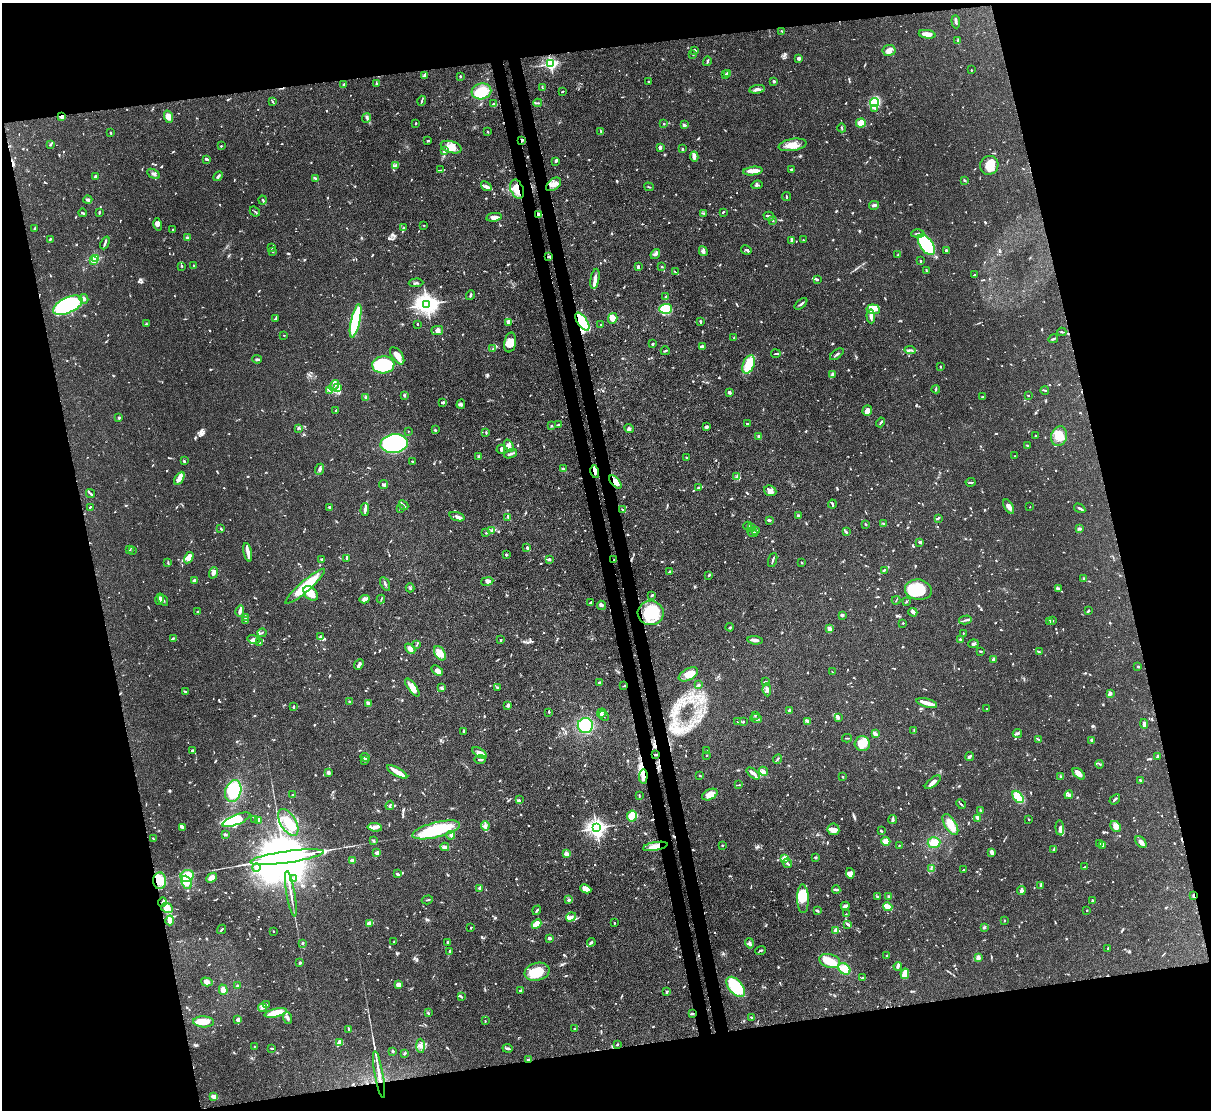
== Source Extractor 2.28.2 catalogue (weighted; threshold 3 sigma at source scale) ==
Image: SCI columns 77-4911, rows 211-4639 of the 4987 x 4969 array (HDU 1 of 3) = the unmasked area's bounding box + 8 px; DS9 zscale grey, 4 x 4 block average (1 PNG px = mean of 4 x 4 image px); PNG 1213 x 1112 px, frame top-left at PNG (2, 3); each listed source drawn as its Kron ellipse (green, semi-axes under 4 px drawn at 4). Shown black and unused: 27% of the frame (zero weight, under 3 of 4 exposures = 9% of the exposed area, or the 3 px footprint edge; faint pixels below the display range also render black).
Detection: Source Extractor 2.28.2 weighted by HDU 2 'WHT'. Background 0.072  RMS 0.0041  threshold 0.0183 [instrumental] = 3 sigma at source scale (4.5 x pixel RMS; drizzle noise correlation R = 1.50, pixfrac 1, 0.05/0.05 arcsec/px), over >= 5 px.
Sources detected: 1372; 4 too faint to see at this stretch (4 x 4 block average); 11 inside a brighter object's white glare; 13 cosmic-ray / hot-pixel residue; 1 long thin detection or spike segment (spike, bleed or trail) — neither listed nor drawn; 56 coinciding with a brighter row at this scale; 94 inside a brighter listed object's ellipse — not listed separately; of the other 1193, all 500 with FLUX_AUTO >= 1.94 (the completeness limit of this list) listed and drawn (693 fainter detections not listed), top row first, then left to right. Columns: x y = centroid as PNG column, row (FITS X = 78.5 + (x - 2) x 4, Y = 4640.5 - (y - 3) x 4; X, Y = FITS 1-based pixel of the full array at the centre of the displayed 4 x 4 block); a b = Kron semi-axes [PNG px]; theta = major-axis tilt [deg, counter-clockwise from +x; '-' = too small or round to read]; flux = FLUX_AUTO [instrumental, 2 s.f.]
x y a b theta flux
956 22 7 2 -86 5.1
782 31 2 2 - 2.2
927 34 8 3 -8 23
958 40 3 2 - 2.9
695 50 4 2 - 4.4
889 50 6 5 - 14
693 54 2 2 - 2.1
799 58 2 2 - 13
707 61 5 2 - 2.9
551 64 2 2 - 490
971 70 2 2 - 2
727 73 3 2 - 3.8
424 75 4 2 - 6
725 75 2 2 - 8.6
460 76 2 2 - 3.1
774 81 2 2 - 7.5
649 82 2 2 - 4.7
344 84 2 2 - 8.5
376 84 3 3 - 2.5
542 87 4 2 - 2.4
757 89 7 3 10 7.2
481 91 10 8 10 72
563 91 3 2 - 2.4
272 101 4 2 - 2.1
422 101 5 2 - 3.1
874 102 5 4 - 78
537 103 4 2 - 3.3
494 104 4 2 - 4.9
875 108 2 2 - 2.2
61 116 2 2 - 21
169 117 6 4 -71 18
366 118 5 2 - 2.2
415 123 2 2 - 2.6
861 123 5 4 - 41
664 124 2 2 - 2.9
684 125 3 2 - 5.5
842 128 5 2 - 2.4
487 132 3 2 - 2.1
601 132 2 2 - 2
111 133 2 2 - 3.6
522 140 3 2 - 3.6
428 141 2 2 - 2.8
50 145 3 2 - 3.7
793 145 14 6 9 27
221 146 2 2 - 2.9
451 147 11 6 -16 30
660 147 3 2 - 8.3
683 149 3 2 - 3.4
444 150 3 2 - 2.7
694 156 5 2 - 16
206 159 4 2 - 3.7
556 161 4 2 - 2.6
989 165 9 9 - 33
395 166 4 2 - 3.4
791 169 4 2 - 3.7
440 170 4 2 - 2.5
753 171 10 3 7 27
154 174 7 2 -30 5.7
95 176 2 2 - 4.8
218 176 6 2 45 4.8
315 178 4 2 - 3.1
964 180 2 2 - 3.6
554 184 8 5 38 15
757 185 6 2 9 4.1
486 186 6 4 -38 7.4
649 187 5 2 - 2.2
517 189 10 6 -67 26
786 196 4 2 - 3.3
88 200 4 2 - 5.6
263 200 4 2 - 2.1
874 205 5 2 - 7.1
99 212 4 2 - 2.4
255 212 6 2 -41 2.9
723 212 3 2 - 2.3
83 213 4 2 - 2.9
703 213 3 2 - 1.9
539 215 4 3 - 11
769 216 5 2 - 5.4
494 217 7 4 10 15
773 221 2 2 - 3.2
158 224 6 3 -77 9.3
424 225 2 2 - 2.6
35 228 3 2 - 2.1
403 228 4 2 - 2
173 229 2 2 - 2.2
918 234 6 2 1 4.7
187 238 2 2 - 30
50 239 3 2 - 2.8
792 240 4 2 - 8.6
803 240 2 2 - 2.4
105 243 7 2 66 5.5
926 245 12 6 -55 170
271 248 2 2 - 2
746 250 5 2 - 3.2
273 251 3 2 - 1.9
703 251 5 2 - 4.4
946 251 3 2 - 5.4
655 254 5 3 - 5.3
898 255 3 2 - 3
548 257 4 2 - 2.9
95 258 2 2 - 200
93 260 2 2 - 78
920 261 2 2 - 2.6
182 266 2 2 - 2.4
194 266 3 2 - 2
638 267 4 2 - 4.4
662 267 2 2 - 2.1
926 271 3 2 - 2
675 272 4 2 - 2.2
974 275 3 2 - 2.1
595 279 10 3 80 16
817 279 4 2 - 4.6
416 283 7 2 3 4.1
470 295 5 2 - 4.7
666 297 4 3 - 3.6
84 299 5 3 - 5.1
427 304 4 3 - 2100
801 304 7 2 39 5.3
68 305 16 7 26 300
666 309 6 5 - 71
873 309 6 5 - 25
871 316 7 2 -86 9.3
613 318 5 4 - 21
275 319 4 2 - 3.5
356 321 17 4 77 180
582 322 10 5 -55 170
700 322 3 2 - 2.1
508 323 3 3 - 4.1
146 324 3 2 - 2.1
417 324 2 2 - 2.7
601 325 3 2 - 2.5
437 331 6 4 14 8.2
1062 332 4 2 - 2.6
284 335 2 2 - 2.2
734 338 3 2 - 2
1053 339 5 2 - 3.1
510 342 10 5 79 20
652 344 3 2 - 2.9
702 347 3 2 - 12
493 348 3 2 - 2
910 350 6 2 -7 4.3
665 351 5 2 - 2.5
776 354 4 2 - 3.2
837 354 8 2 36 4.6
397 356 10 5 -55 24
257 359 5 2 - 4.1
749 364 9 5 69 48
383 365 11 8 3 190
940 367 2 2 - 2.3
832 375 4 2 - 3.1
334 385 6 3 52 9.1
337 388 3 2 - 3.5
936 389 4 2 - 2.9
1045 390 4 2 - 3.8
330 391 3 2 - 2.8
729 392 3 3 - 6.2
404 395 3 3 - 3.6
1028 395 2 2 - 2
366 397 4 2 - 3
983 397 3 2 - 2.8
443 402 3 2 - 5.3
461 404 5 3 - 4.3
336 410 3 2 - 2
867 411 5 4 - 10
119 418 2 2 - 16
880 422 5 2 - 2.9
747 424 2 2 - 2.1
559 425 3 2 - 3.7
551 426 2 2 - 2.9
707 427 3 3 - 4.1
298 428 3 2 - 3.7
629 428 5 3 - 5.4
435 430 2 2 - 4.4
408 431 2 2 - 3.3
486 432 3 2 - 2.1
1035 435 2 2 - 3.8
759 436 2 2 - 23
1059 436 10 8 71 38
394 444 14 9 5 500
1027 445 2 2 - 2.2
509 446 6 4 -68 14
501 449 5 3 - 4.1
510 454 7 2 23 6
1014 456 2 2 - 4.2
479 457 4 3 - 4.1
687 457 2 2 - 5
184 461 3 2 - 2.2
412 461 2 2 - 2.1
320 469 5 3 - 5.7
563 469 3 2 - 3
595 472 6 4 -77 29
737 477 4 2 - 3.9
179 478 7 3 59 27
615 482 8 4 -48 26
971 482 5 2 - 3.3
383 485 4 3 - 5.7
698 488 3 2 - 2.8
770 491 6 5 - 11
90 493 5 2 - 3.2
832 504 4 2 - 3.2
403 505 5 2 - 4.7
90 507 2 2 - 2.5
330 507 3 2 - 4.9
1009 507 8 4 -58 10
1030 507 2 2 - 2.5
400 508 2 2 - 2.3
1080 508 6 2 -32 5.3
365 509 6 3 89 7.7
623 510 3 2 - 3
798 516 3 2 - 6.2
457 517 8 3 -18 8.6
508 517 3 2 - 2.4
938 518 3 2 - 3.2
769 520 4 2 - 4
866 524 2 2 - 2.6
884 524 3 2 - 2.6
748 526 4 2 - 2.6
751 527 4 3 - 5.7
221 528 3 2 - 2.9
1080 529 3 2 - 2.4
756 530 3 2 - 6.6
491 531 4 2 - 2.6
752 532 5 2 - 6.1
846 532 3 2 - 3.2
486 533 2 2 - 2.3
920 542 4 2 - 3.8
527 548 2 2 - 4.4
129 549 3 2 - 2.5
132 550 2 2 - 2.3
248 552 9 3 -78 9.3
506 555 2 2 - 4.5
189 558 6 4 60 22
346 558 3 2 - 2.3
322 559 3 2 - 2.5
550 559 3 2 - 3.4
614 560 2 2 - 2
773 560 7 2 72 4.9
802 562 3 2 - 2.1
168 563 3 2 - 2.8
884 570 3 2 - 2.4
670 572 3 2 - 3.6
213 573 6 3 68 9.8
709 575 3 2 - 3
1084 578 3 2 - 2.7
194 580 2 2 - 8.9
487 581 6 3 10 8.4
385 584 7 2 -62 4.2
305 586 26 5 41 96
410 588 4 2 - 2.8
1058 589 3 2 - 3.6
918 590 13 10 -10 89
311 593 8 6 -45 26
652 595 3 2 - 3
159 599 5 3 - 9.1
365 599 5 4 - 9.5
381 599 4 2 - 2.3
163 600 6 2 -58 3.4
896 600 4 2 - 2
907 601 2 2 - 3
591 602 4 2 - 3.8
602 605 5 3 - 5.8
1088 610 4 2 - 3.1
240 611 6 3 77 7.1
198 612 4 2 - 3.1
913 612 4 4 - 5.3
651 613 13 12 - 96
842 615 2 2 - 14
246 618 3 2 - 3.3
246 620 2 2 - 2
965 620 6 2 14 4.8
1052 621 3 2 - 3
1049 622 3 2 - 3.5
903 623 2 2 - 2.7
730 627 4 2 - 2.8
830 629 3 2 - 15
262 633 5 2 - 2.6
963 633 2 2 - 4
320 637 4 2 - 3.8
173 638 4 2 - 2.6
254 639 6 3 -13 6.6
960 639 2 2 - 9.8
501 640 2 2 - 2.8
755 640 8 2 -6 9.7
260 643 3 2 - 2.3
417 644 4 2 - 2.3
973 644 5 2 - 4
410 649 6 3 -45 12
981 651 3 2 - 3.2
1039 651 3 2 - 2.2
440 653 8 5 -58 24
993 659 3 2 - 6.5
359 664 5 2 - 6.8
1138 666 2 2 - 3.6
437 671 6 4 -33 9.3
832 672 3 2 - 2.1
688 674 10 5 28 22
765 682 3 2 - 3.8
599 683 2 2 - 2.1
699 685 4 2 - 5.4
624 686 3 2 - 2.2
497 687 4 2 - 2.8
412 688 11 4 -53 25
442 688 4 3 - 4.1
767 690 6 3 -84 6.9
185 691 2 2 - 2.6
1110 693 4 3 - 6
350 702 2 2 - 26
369 703 4 3 - 8.9
927 703 10 3 -14 23
508 705 4 3 - 3.9
293 707 2 2 - 6
987 709 2 2 - 2.1
789 711 2 2 - 31
549 712 2 2 - 3.3
601 713 5 2 - 8.9
755 715 2 2 - 6.5
604 716 5 2 - 3.6
838 718 4 3 - 3.8
756 719 6 2 -19 4.7
807 721 4 3 - 4.5
738 722 2 2 - 2
743 722 3 2 - 2.7
1144 724 5 2 - 7.5
585 725 7 7 - 110
464 731 3 2 - 3
914 731 3 2 - 2.9
1017 733 4 3 - 4.7
875 734 3 2 - 13
847 738 5 2 - 2
1038 739 3 2 - 2
1092 740 2 2 - 3.4
862 744 7 7 - 40
192 751 3 2 - 6.1
707 751 2 2 - 2.7
479 753 8 3 -31 8.6
656 755 3 2 - 3
707 755 2 2 - 2.2
1158 756 3 2 - 4.1
365 757 5 2 - 4.4
969 757 4 2 - 7.4
778 759 5 2 - 3
365 760 4 2 - 3.9
480 760 5 2 - 5.1
1099 764 4 2 - 2.2
763 771 5 3 - 11
397 772 11 3 -30 29
328 773 3 2 - 6.5
753 773 8 2 -40 10
1079 774 7 4 -40 17
643 776 7 2 86 26
700 776 2 2 - 2.3
842 777 2 2 - 2.1
1061 777 3 2 - 2.6
1140 780 2 2 - 9.6
933 782 9 3 39 14
739 785 3 2 - 2.1
233 791 11 8 74 76
293 795 3 2 - 2.1
639 795 3 2 - 2.6
710 795 8 5 26 21
1069 795 4 2 - 4.6
1018 797 7 4 -52 59
1115 799 6 2 38 4.2
519 800 4 2 - 2.8
961 804 5 2 - 3.1
390 805 5 2 - 3.1
981 810 3 2 - 2.4
632 816 5 5 - 52
978 818 4 2 - 13
255 819 3 2 - 2.7
893 819 4 2 - 6.5
1029 819 2 2 - 2.1
236 820 15 5 22 52
259 820 3 2 - 2.9
288 822 15 7 -59 53
950 824 12 5 -58 34
485 826 5 4 - 7.1
1115 826 6 5 - 11
182 827 2 2 - 5.1
375 827 7 3 -6 10
596 828 3 3 - 1200
1060 828 7 3 -85 7.6
833 829 6 5 - 16
436 830 24 7 14 150
881 831 3 2 - 2.3
225 834 3 2 - 4.2
451 835 4 3 - 6.5
153 838 2 2 - 2.3
373 840 3 2 - 3
886 841 4 3 - 21
1141 842 6 4 -46 9
934 843 6 5 - 26
1100 844 3 2 - 5.5
722 845 2 2 - 2.3
899 845 2 2 - 2.6
1103 845 3 3 - 6.5
655 846 12 4 10 25
445 847 4 3 - 5.2
1054 849 3 2 - 2.6
991 852 3 2 - 13
377 853 4 2 - 7.6
566 854 2 2 - 48
287 857 37 6 8 50000
785 858 2 2 - 87
815 858 3 3 - 2.9
352 861 2 2 - 51
787 863 5 2 - 4.7
256 867 4 3 - 5.7
1085 867 3 2 - 2.4
931 868 3 2 - 2.4
963 870 3 2 - 2.4
850 873 5 3 - 6.6
397 874 3 2 - 6.4
187 876 7 6 - 52
212 878 6 4 42 17
294 879 4 2 - 6.4
159 881 8 6 -87 49
187 882 7 5 -67 36
1041 885 4 2 - 2.4
480 888 3 2 - 5.6
586 889 6 3 -24 21
836 890 4 2 - 6.5
1021 890 4 3 - 8.4
291 894 23 2 -80 13
1194 895 3 2 - 4.1
889 896 3 2 - 3.5
878 897 3 2 - 2.4
803 899 14 6 -89 50
427 900 6 2 18 2.5
569 900 3 2 - 6.4
1093 901 3 2 - 6.1
162 902 4 2 - 3.5
845 906 4 2 - 8.6
888 907 5 2 - 37
167 908 6 4 -25 15
537 910 5 2 - 3.3
1087 910 2 2 - 2
817 911 3 2 - 4.7
846 914 3 2 - 2
571 917 5 3 - 7.5
170 920 5 4 - 15
1004 920 2 2 - 2.2
370 923 4 2 - 16
614 923 2 2 - 2.7
537 924 5 3 - 30
848 924 4 2 - 4.9
471 927 2 2 - 2.4
984 927 3 2 - 2.7
222 929 5 2 - 2.8
835 930 3 2 - 8
273 931 2 2 - 4.7
550 938 2 2 - 11
394 942 2 2 - 2.4
447 942 2 2 - 3.1
591 942 4 2 - 4.5
302 943 2 2 - 3.1
750 943 5 3 - 5
1108 948 3 2 - 3.4
761 950 5 2 - 3.1
449 951 3 2 - 3.6
886 955 2 2 - 2
978 958 3 2 - 13
830 961 10 7 -17 52
300 962 3 2 - 5.2
898 966 4 4 - 5.3
844 969 6 5 - 28
537 972 13 9 14 58
905 974 5 3 - 29
863 977 3 2 - 2.1
207 982 6 4 -15 9.2
398 985 3 3 - 14
237 986 3 2 - 6.6
736 987 12 7 -50 140
223 990 5 4 - 22
520 990 4 2 - 2.6
667 992 4 2 - 3
461 997 4 2 - 2.2
266 1005 3 2 - 4
262 1008 4 3 - 6.3
276 1013 11 4 13 44
428 1013 2 2 - 3.2
692 1014 3 2 - 3.6
752 1017 4 2 - 2
288 1018 6 3 -69 7.6
238 1020 3 3 - 8.2
485 1021 2 2 - 2
204 1022 10 5 -2 31
349 1029 3 2 - 3
574 1029 3 2 - 2
340 1042 4 3 - 6.3
617 1044 2 2 - 4.6
254 1046 2 2 - 2
420 1046 7 3 -86 8.1
272 1048 3 2 - 2.7
507 1048 5 2 - 4.5
393 1052 3 2 - 2.2
404 1054 3 2 - 3.1
528 1059 2 2 - 2.6
379 1074 24 2 -80 32
214 1097 4 3 - 14
Overlapping masked pixels (flux is a lower limit): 16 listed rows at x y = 61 116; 522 140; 539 215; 548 257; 582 322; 595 472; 615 482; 614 560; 624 686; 656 755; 643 776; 655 846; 1194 895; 692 1014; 528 1059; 379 1074
Diffuse or blended objects may show on this block-average render without a row.